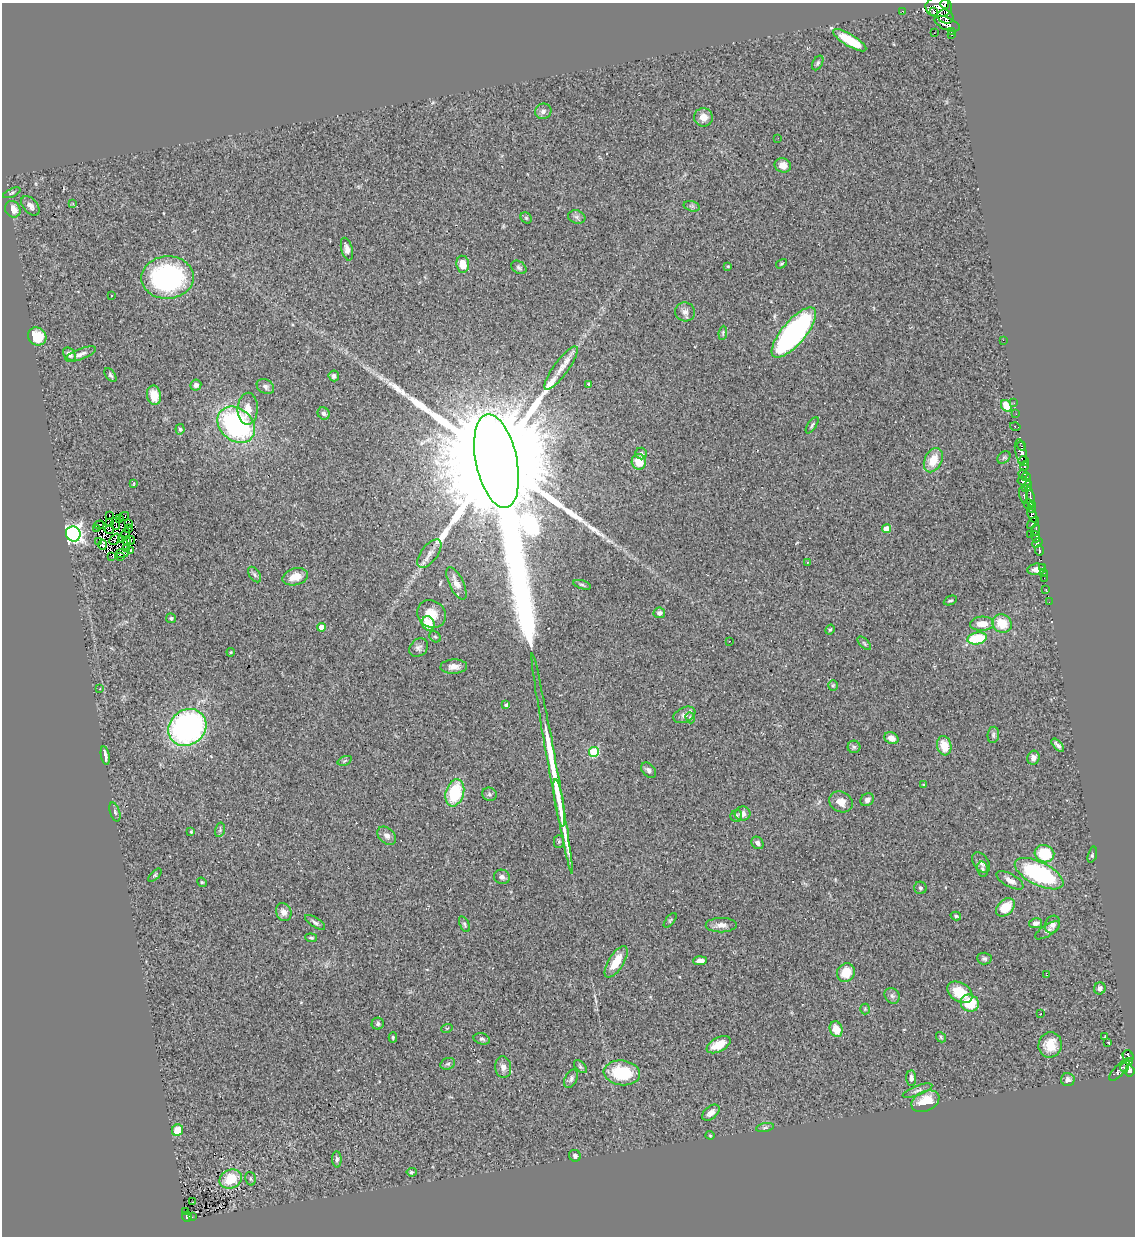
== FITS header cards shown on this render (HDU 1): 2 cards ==
NAXIS1  =                 1133
NAXIS2  =                 1234

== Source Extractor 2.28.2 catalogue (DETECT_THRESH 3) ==
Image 1133 x 1234 px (HDU 1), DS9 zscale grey, 1 PNG px = 1 image px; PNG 1137 x 1238 px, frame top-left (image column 1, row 1234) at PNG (2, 3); each listed source drawn as its Kron ellipse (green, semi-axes under 4 px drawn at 4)
Background 0.771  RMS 0.077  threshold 0.23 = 3 sigma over >= 5 px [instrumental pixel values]
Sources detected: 234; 5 with non-positive FLUX_AUTO (blend fragments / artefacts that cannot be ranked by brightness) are neither listed nor drawn; the other 229 listed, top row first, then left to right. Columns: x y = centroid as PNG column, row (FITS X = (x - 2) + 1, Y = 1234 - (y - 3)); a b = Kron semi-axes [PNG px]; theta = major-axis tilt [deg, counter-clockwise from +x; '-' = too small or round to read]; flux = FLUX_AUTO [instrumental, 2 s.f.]
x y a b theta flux
945 4 4 2 - 150
939 7 13 10 -3 720
902 11 3 2 - 4.2
933 11 3 2 - 8
945 16 8 6 -21 370
947 24 13 6 -24 550
951 31 2 2 - 13
934 33 3 2 - 5.2
951 35 3 2 - 47
850 40 19 6 -31 170
818 63 8 5 60 9.6
543 111 8 7 - 20
703 117 9 9 - 45
778 138 2 2 - 5.1
783 165 8 7 - 43
12 193 9 4 24 9.8
73 204 3 2 - 39
30 206 11 7 -50 30
692 206 8 5 -15 12
13 209 8 7 - 52
577 217 9 6 -16 16
526 218 6 5 - 7.9
347 249 12 5 -76 31
463 264 8 6 -82 90
781 264 6 3 31 6.3
728 266 4 2 - 3.9
519 267 8 6 -35 12
167 278 26 21 3 900
112 296 3 2 - 5.1
685 312 10 9 - 27
723 333 7 3 84 6.9
794 333 31 12 50 1200
37 336 10 8 -43 130
1003 340 2 2 - 89
69 354 7 5 -47 25
81 354 16 5 21 26
561 368 26 7 54 65
110 375 8 4 -53 10
334 376 5 5 - 16
589 384 3 3 - 6.2
196 385 5 5 - 16
265 387 9 7 -31 18
154 395 10 7 -79 81
1014 403 3 3 - 7.5
1006 406 6 5 - 90
248 409 16 10 88 57
324 413 6 5 - 17
1016 414 2 2 - 5
236 425 20 16 -40 930
812 425 9 3 56 8.8
1015 426 5 3 - 34
180 429 5 4 - 8.3
1021 446 5 3 - 31
1021 452 13 5 -78 320
641 453 6 5 - 12
1004 457 7 5 42 11
933 460 13 8 64 91
496 461 48 20 -78 300000
1023 461 5 4 - 150
639 462 8 7 - 86
1025 466 5 4 - 130
1023 474 4 3 - 97
1026 477 4 4 - 22
1024 481 6 4 -12 100
134 484 4 2 - 3.7
1027 487 6 4 54 65
1023 495 9 4 -77 45
1030 497 10 4 -79 160
1029 505 5 4 - 180
1032 507 5 2 - 93
110 515 3 2 - 5.3
1032 515 7 4 -70 420
124 516 5 2 - 1.2
119 519 3 2 - 3.9
110 523 3 2 - 5.5
1033 523 7 3 43 210
116 524 6 2 -86 7.7
129 524 2 2 - 2.6
99 525 5 2 - 10
129 528 2 2 - 3.3
97 529 2 2 - 4.8
886 529 4 4 - 78
109 530 4 3 - 8.4
1036 530 5 2 - 48
73 534 8 7 - 2000
126 534 5 2 - 9.6
1030 534 3 2 - 5.1
1036 537 6 4 -73 3.7
115 539 6 4 48 11
122 539 3 2 - 4.2
131 540 4 3 - 1.9
98 541 3 2 - 4.8
126 541 4 2 - 2.2
1037 543 6 3 42 160
103 545 5 3 - 2.7
126 548 3 2 - 5.4
131 550 3 3 - 12
1039 551 5 3 - 110
122 553 7 3 9 3.7
429 554 17 8 52 37
111 556 3 2 - 7.1
121 557 4 2 - 10
807 562 4 3 - 5.3
1042 568 3 3 - 31
1037 569 9 5 7 39
1044 573 3 2 - 7.4
254 575 9 5 -55 11
295 577 13 8 15 71
1044 578 2 2 - 10
456 583 17 7 -64 49
582 585 9 4 -17 9.1
1046 589 2 2 - 2.9
950 601 7 4 25 8.2
1049 602 2 2 - 11
659 613 6 5 - 16
431 614 15 13 -35 85
171 618 5 5 - 8.7
428 623 7 6 - 110
1002 623 10 9 - 120
982 624 12 7 3 58
321 627 4 4 - 56
830 630 5 3 - 6.5
435 637 6 5 - 7.2
977 638 10 6 11 220
730 641 3 2 - 4.9
864 643 8 4 -46 8.5
419 648 10 8 43 20
231 652 4 3 - 4.5
454 667 13 7 2 38
833 686 5 5 - 7.1
100 689 3 2 - 16
506 705 3 3 - 11
684 715 11 7 24 25
690 718 6 4 -69 7.3
187 727 20 17 40 1300
993 735 8 5 82 13
891 738 7 5 -25 31
1058 745 8 3 -46 15
944 746 10 7 -76 85
854 747 6 6 - 12
594 752 5 5 - 280
105 755 9 3 -80 17
1033 758 7 6 - 24
345 761 7 4 21 7.5
552 764 112 4 -80 490
649 770 9 6 -48 16
924 784 3 2 - 4.3
455 793 14 9 73 270
489 794 7 6 - 12
867 800 7 6 - 24
841 802 12 10 -28 49
559 803 24 3 -81 93
115 812 10 5 -72 9.5
743 814 8 7 - 34
736 816 6 6 - 10
220 830 7 4 76 9.1
191 832 4 3 - 7.1
387 836 10 7 -43 24
559 841 6 5 - 8.2
757 843 7 5 -53 19
1044 854 10 8 -17 200
1092 855 8 3 75 9.3
981 862 11 7 -54 21
982 869 8 5 -78 10
1039 874 26 11 -26 650
155 875 8 4 44 8.4
502 877 8 7 - 17
1010 880 15 6 -28 37
202 882 5 4 - 6.6
920 888 6 6 - 11
1005 907 11 7 44 120
284 912 9 7 -65 31
956 916 5 3 - 8.4
670 920 8 4 52 9.1
315 922 11 4 -31 15
1036 923 6 5 - 21
464 924 8 4 -67 10
1052 924 9 7 64 24
721 925 15 7 0 36
1047 930 14 5 32 18
311 938 6 3 -6 7.9
984 959 7 6 - 12
700 961 6 4 4 29
616 962 18 7 58 110
846 973 10 8 50 94
1046 975 3 2 - 3.2
1100 988 6 5 - 19
960 992 14 9 -32 140
892 996 8 7 - 17
970 1003 9 8 - 160
865 1009 5 5 - 7.4
1041 1014 3 2 - 6.8
378 1024 6 6 - 15
447 1028 6 3 18 5
836 1029 8 6 -69 83
393 1037 5 4 - 8.4
941 1037 6 4 -50 7.2
1104 1037 3 2 - 7.8
482 1039 8 5 -14 12
1107 1042 4 3 - 75
719 1045 13 7 28 79
1050 1045 12 11 - 96
1128 1056 6 5 - 87
1130 1062 3 3 - 45
448 1064 7 5 20 11
503 1067 11 8 -84 28
580 1067 8 5 -45 8.9
1124 1067 4 3 - 100
1119 1070 13 5 46 240
1130 1071 5 4 - 170
622 1073 18 12 -6 250
911 1078 7 5 -88 21
571 1079 10 6 63 16
1068 1080 7 6 - 19
918 1091 16 5 20 19
925 1101 15 10 24 120
711 1113 10 6 41 32
765 1128 9 3 11 9
178 1130 6 5 - 85
710 1135 4 4 - 5.4
575 1156 6 5 - 14
337 1159 8 4 -87 12
412 1172 5 3 - 10
231 1179 11 9 23 150
250 1179 7 5 -76 9
192 1202 2 2 - 3.7
185 1211 2 2 - 4.7
187 1217 5 5 - 58
192 1217 3 2 - 12
At the frame edge (FLAGS 8, measured only in part): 1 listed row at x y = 945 4
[5 non-positive-flux detections neither listed nor drawn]